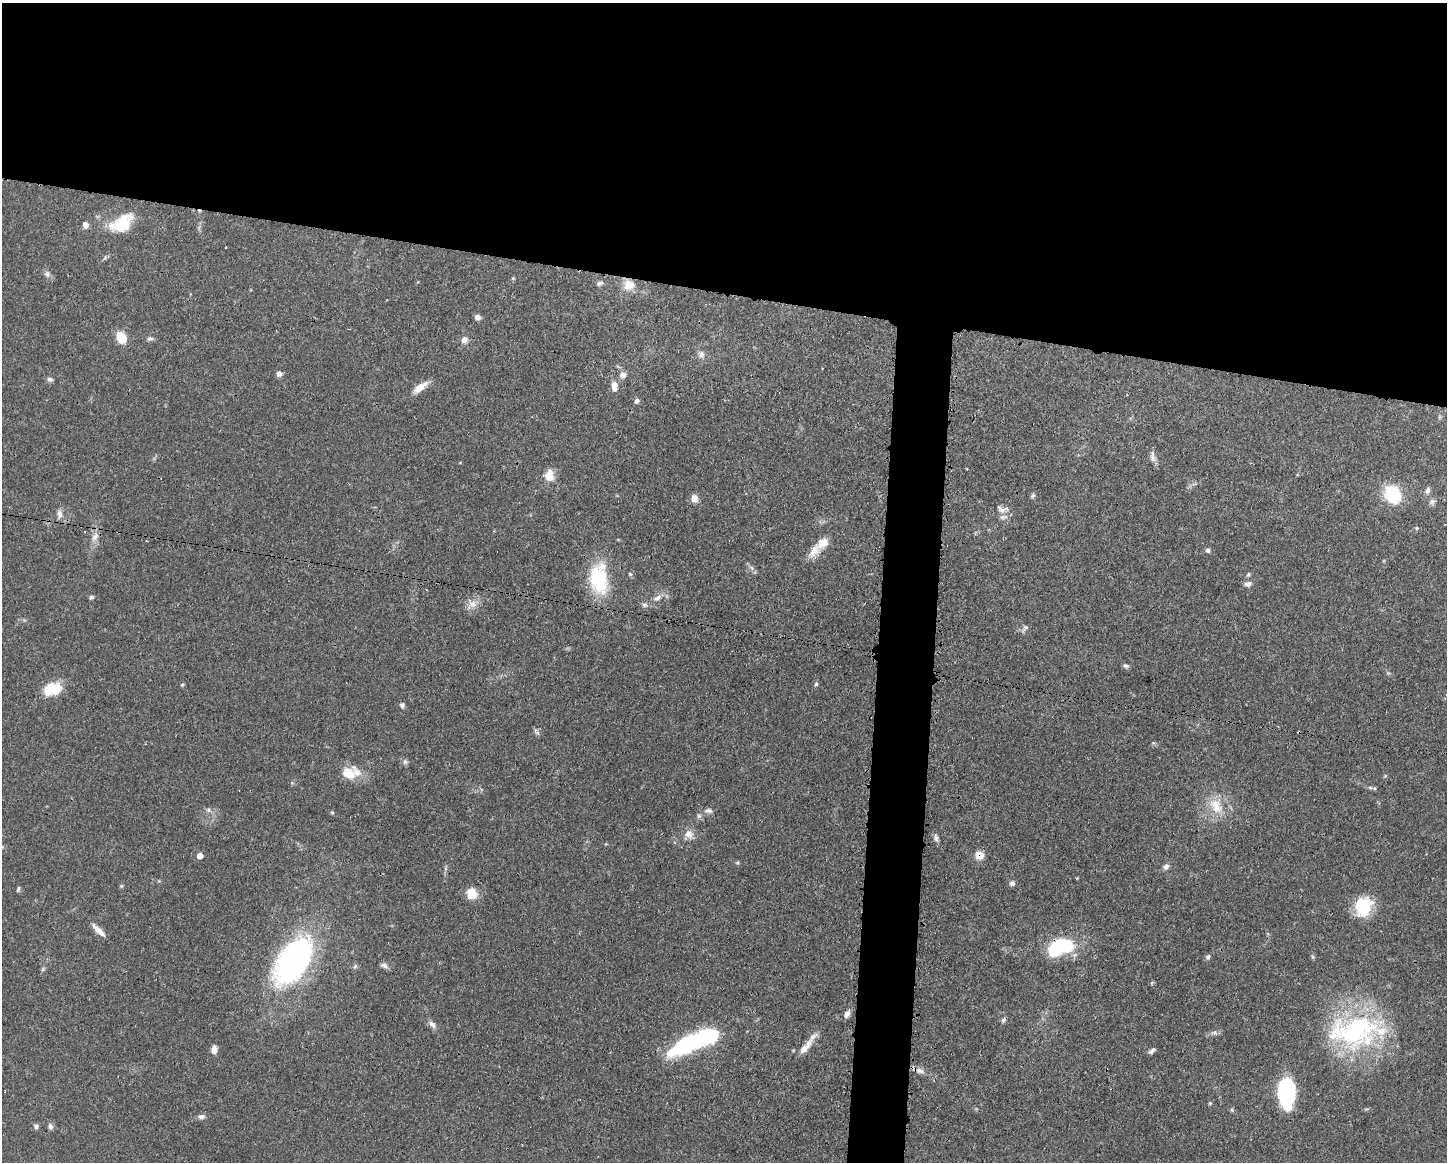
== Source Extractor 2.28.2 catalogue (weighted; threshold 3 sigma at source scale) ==
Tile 2 of 3 x 4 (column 2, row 1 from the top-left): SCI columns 1563-3007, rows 3486-4645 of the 4682 x 4647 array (HDU 1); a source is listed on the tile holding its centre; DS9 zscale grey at full resolution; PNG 1449 x 1164 px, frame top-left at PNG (2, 3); no overlay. Shown black and unused: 28% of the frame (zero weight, under 3 of 4 exposures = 1% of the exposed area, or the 3 px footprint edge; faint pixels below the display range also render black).
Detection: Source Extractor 2.28.2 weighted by HDU 2 'WHT'; one run over the whole footprint, this tile lists its part. Background 0.0563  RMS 0.0033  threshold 0.0148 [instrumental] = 3 sigma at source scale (4.5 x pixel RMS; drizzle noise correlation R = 1.50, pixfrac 1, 0.05/0.05 arcsec/px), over >= 5 px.
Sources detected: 98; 2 inside a brighter object's white glare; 2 cosmic-ray / hot-pixel residue — not listed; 4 inside a brighter listed object's ellipse — not listed separately; the other 90 listed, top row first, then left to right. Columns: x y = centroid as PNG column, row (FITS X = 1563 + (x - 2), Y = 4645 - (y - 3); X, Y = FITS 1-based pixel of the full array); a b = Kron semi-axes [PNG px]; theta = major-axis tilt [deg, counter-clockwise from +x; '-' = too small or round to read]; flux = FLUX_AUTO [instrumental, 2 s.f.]
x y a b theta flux
122 223 29 17 31 12
85 225 7 6 - 1.7
226 247 3 2 - 0.41
47 274 7 7 - 0.98
513 278 5 4 - 0.41
599 283 9 6 17 0.96
629 285 15 14 - 4.5
477 317 6 5 - 1.7
121 338 12 9 -67 6.6
150 338 9 6 10 0.84
464 340 9 8 - 1.7
701 354 10 8 75 1.4
279 374 7 6 - 1.2
623 375 9 8 - 1.7
50 379 8 5 -7 0.91
614 386 11 7 -87 3
420 387 22 8 37 3.6
637 401 7 5 57 0.93
1153 453 11 7 75 1.4
549 475 14 11 89 4.3
1427 490 9 6 70 1.2
1033 495 7 5 61 0.64
1393 495 25 20 -60 12
694 498 8 7 - 2.5
1432 502 9 7 47 1.1
1002 509 19 10 -7 2.6
59 514 12 7 -85 1.7
1417 528 6 5 - 0.45
95 537 14 8 58 2.3
1208 550 6 5 - 0.85
814 551 24 12 54 4.3
751 568 8 4 -46 0.93
630 574 6 4 -45 0.46
1248 575 7 5 59 0.61
599 579 40 23 -86 20
1248 584 9 7 5 1.4
91 597 5 4 - 0.74
657 598 12 7 24 2
472 604 13 9 -27 2.5
644 605 8 7 - 0.99
1025 628 12 6 58 1
1126 666 7 6 - 0.78
816 684 5 5 - 0.51
182 685 5 4 - 0.44
50 689 27 14 32 6.8
402 705 6 6 - 0.85
536 731 11 5 -57 0.82
405 762 7 5 69 0.8
348 773 21 18 22 6.7
1374 788 5 5 - 0.47
1216 806 26 16 -57 8.5
208 810 9 6 -28 1
709 811 12 7 -6 1.3
332 812 5 5 - 0.4
699 816 7 6 - 0.82
689 834 13 11 -26 2.7
936 838 12 6 -79 1.1
2 847 6 5 - 0.51
979 855 9 9 - 3.6
200 856 5 5 - 3.2
737 863 6 3 18 0.41
1166 866 9 7 56 1.1
1012 883 7 7 - 1.1
121 886 5 4 - 0.46
18 889 8 4 72 0.52
471 893 11 9 -74 6.3
1363 906 19 15 46 16
98 930 20 6 -44 2.7
1057 948 20 11 53 19
1208 957 8 6 49 0.78
1313 957 6 4 -71 0.47
293 961 49 27 58 92
384 965 11 6 -23 1.2
355 966 6 5 - 0.63
847 1014 9 6 61 1.7
1003 1020 7 5 61 0.77
432 1024 11 6 -50 1.5
1354 1031 67 41 6 56
1214 1032 9 6 16 1.1
691 1043 51 16 25 37
805 1048 26 8 49 4
214 1050 10 6 84 1.7
1152 1051 10 5 45 0.86
920 1071 14 7 -16 2
1286 1092 27 15 89 36
1210 1103 5 4 - 0.38
1232 1110 6 4 -47 0.49
201 1117 10 6 -1 1.1
36 1126 6 6 - 0.93
50 1126 8 6 -63 0.96
Overlapping masked pixels (flux is a lower limit): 3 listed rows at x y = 979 855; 1057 948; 920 1071
Isophote crosses this tile's border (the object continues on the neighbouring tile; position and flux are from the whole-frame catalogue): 1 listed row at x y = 2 847